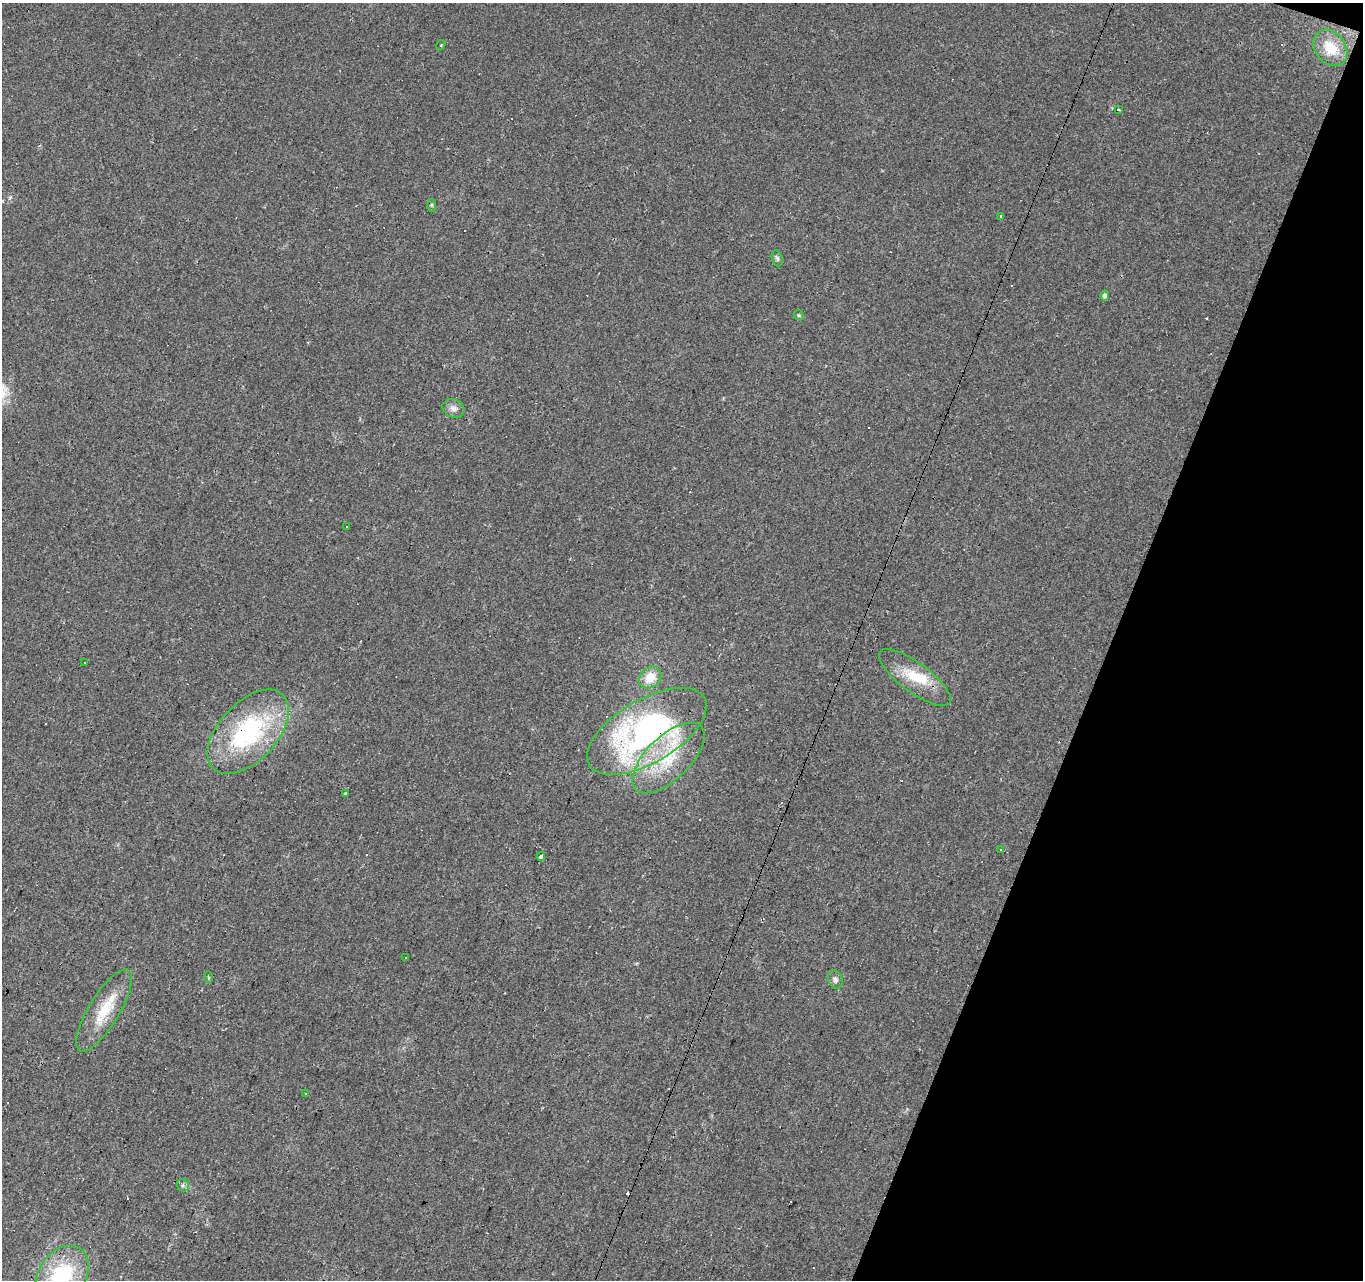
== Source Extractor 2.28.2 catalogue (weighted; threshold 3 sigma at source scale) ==
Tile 8 of 4 x 4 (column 4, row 2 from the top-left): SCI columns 4089-5449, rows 2831-4108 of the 5449 x 5596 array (HDU 1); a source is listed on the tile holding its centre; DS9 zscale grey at full resolution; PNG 1365 x 1282 px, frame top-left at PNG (2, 3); each listed source drawn as its Kron ellipse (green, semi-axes under 4 px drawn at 4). Shown black and unused: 19% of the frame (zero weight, under 2 of 3 exposures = <1% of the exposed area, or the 3 px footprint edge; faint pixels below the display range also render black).
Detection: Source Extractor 2.28.2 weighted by HDU 2 'WHT'; one run over the whole footprint, this tile lists its part. Background 0.0448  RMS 0.0067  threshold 0.03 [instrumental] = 3 sigma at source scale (4.5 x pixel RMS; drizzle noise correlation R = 1.50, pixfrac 1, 0.0396/0.0396 arcsec/px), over >= 5 px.
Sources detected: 40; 1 inside a brighter object's white glare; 13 cosmic-ray / hot-pixel residue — neither listed nor drawn; the other 26 listed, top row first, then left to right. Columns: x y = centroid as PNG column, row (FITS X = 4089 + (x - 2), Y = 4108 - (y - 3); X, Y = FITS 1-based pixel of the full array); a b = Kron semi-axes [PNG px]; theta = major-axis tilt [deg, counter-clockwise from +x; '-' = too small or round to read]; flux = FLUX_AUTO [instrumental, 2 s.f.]
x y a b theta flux
441 45 5 3 - 0.67
1330 48 20 15 -53 19
1118 109 3 3 - 1.5
432 205 6 4 -89 0.92
1001 216 3 3 - 1.2
777 258 8 5 -71 1.3
1105 295 5 4 - 2.3
799 315 5 4 - 0.81
453 408 11 9 -27 3.7
347 526 3 2 - 0.51
84 663 3 2 - 0.89
650 677 12 10 43 12
915 677 43 14 -36 23
647 731 67 31 30 180
248 732 51 29 47 90
668 758 45 22 44 41
345 793 3 3 - 2
1000 850 3 3 - 28
541 856 4 3 - 160
405 957 2 2 - 0.67
208 977 6 3 -71 0.7
835 979 9 7 -69 2.3
104 1010 47 15 58 24
305 1094 2 2 - 0.61
183 1185 6 5 - 1.6
62 1276 33 23 57 57
Overlapping masked pixels (flux is a lower limit): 1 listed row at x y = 647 731
Isophote crosses this tile's border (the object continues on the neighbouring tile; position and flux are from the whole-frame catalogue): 1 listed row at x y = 62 1276
Unlisted compact peaks at least as high as the median listed source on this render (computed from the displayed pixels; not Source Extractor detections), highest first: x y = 10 197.